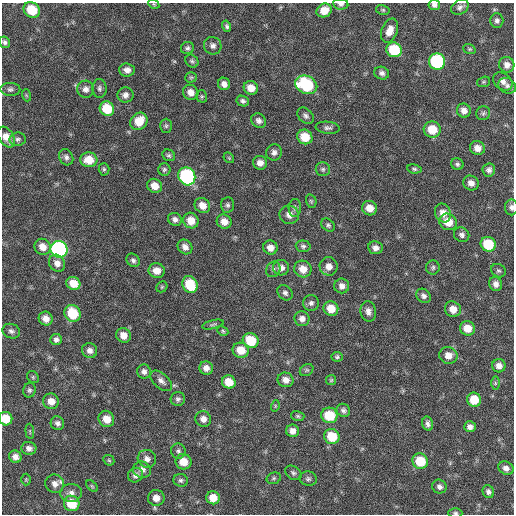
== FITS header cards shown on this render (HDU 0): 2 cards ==
NAXIS1  =                  512 / Axis length
NAXIS2  =                  512 / Axis length

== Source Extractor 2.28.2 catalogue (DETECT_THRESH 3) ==
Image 512 x 512 px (HDU 0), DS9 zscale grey, 1 PNG px = 1 image px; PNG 516 x 516 px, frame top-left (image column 1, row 512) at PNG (2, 3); each listed source drawn as its Kron ellipse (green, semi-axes under 4 px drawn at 4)
Background 59.7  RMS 8.4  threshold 25.3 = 3 sigma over >= 5 px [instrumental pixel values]
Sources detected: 169; all 169 listed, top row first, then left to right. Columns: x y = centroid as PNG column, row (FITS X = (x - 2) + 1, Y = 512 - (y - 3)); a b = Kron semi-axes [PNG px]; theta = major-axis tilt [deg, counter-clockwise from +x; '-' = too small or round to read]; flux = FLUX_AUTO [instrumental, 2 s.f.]
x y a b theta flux
154 4 6 4 -29 630
341 4 8 5 -8 1600
434 5 6 5 - 1900
460 7 9 7 29 2100
32 10 8 7 - 14000
324 10 8 6 28 7000
383 10 7 5 -14 900
497 21 7 6 - 1700
227 26 5 4 - 1200
390 31 12 8 69 5800
5 42 6 5 - 1500
213 46 9 8 - 2400
187 48 6 6 - 1500
469 49 6 4 -20 870
394 50 8 7 - 20000
192 61 7 6 - 1200
437 61 8 8 - 61000
507 65 8 7 - 3200
127 70 8 6 -5 3000
382 73 7 6 - 2100
191 77 6 5 - 830
503 81 11 8 -38 3200
484 82 7 5 20 880
224 84 6 6 - 2900
306 85 11 9 -23 40000
507 86 9 7 -28 2400
99 88 9 7 -87 1900
251 88 7 6 - 6000
10 89 10 6 -2 1800
86 89 8 8 - 2800
191 92 8 7 - 4000
26 95 6 4 -71 730
125 95 8 7 - 2700
202 96 6 5 - 850
243 101 6 5 - 1600
107 109 7 7 - 16000
464 111 7 6 - 3300
483 113 7 7 - 1300
306 116 9 6 -44 1900
139 121 9 8 - 10000
259 121 8 6 -38 2200
166 126 7 6 - 1100
328 128 12 6 -7 1900
432 129 8 8 - 11000
6 137 11 7 -57 5800
305 137 8 7 - 11000
18 139 8 6 7 1700
477 148 7 7 - 4200
274 152 8 7 - 2300
169 155 7 5 -33 1100
66 157 8 6 -63 1900
229 158 6 4 -46 730
89 160 8 7 - 7900
260 163 7 7 - 3600
457 164 6 6 - 1300
104 169 6 5 - 1000
164 169 6 6 - 1200
323 169 7 7 - 1300
414 169 7 4 -9 1100
489 170 6 6 - 2100
187 176 9 8 - 79000
471 183 8 7 - 3200
155 186 8 7 - 6100
311 201 7 5 -75 930
202 205 8 7 - 5200
228 205 7 6 - 1500
511 207 8 6 88 2000
295 208 9 6 87 1500
370 208 7 7 - 6200
443 213 9 8 - 5200
289 215 10 9 - 3600
175 219 7 6 - 2300
191 221 8 7 - 7200
224 222 7 7 - 4900
448 222 9 8 - 8300
328 225 7 5 -44 1300
462 235 8 7 - 2000
488 244 8 7 - 21000
303 246 7 6 - 1500
42 247 8 7 - 5600
185 247 8 6 -47 3200
270 248 7 7 - 4300
375 248 7 6 - 2800
59 249 8 8 - 130000
133 260 7 6 - 1600
57 263 9 7 -54 3700
329 266 9 9 - 4400
433 267 7 6 - 1200
281 268 8 7 - 3400
273 269 8 6 57 1500
303 269 9 8 - 6400
157 271 8 7 - 5700
498 271 8 6 -30 1300
73 283 7 6 - 8300
496 284 7 6 - 2800
190 285 9 7 -63 17000
342 286 7 7 - 2900
162 287 6 5 - 770
285 293 8 6 -47 1900
423 296 8 6 -44 1900
311 303 8 8 - 2000
331 309 8 7 - 8200
453 309 8 7 - 5400
368 311 10 8 -80 3000
73 313 9 7 -52 19000
46 319 7 6 - 4700
302 319 7 7 - 3000
213 325 11 4 14 1100
467 328 8 7 - 7200
11 331 9 7 -19 2000
223 331 6 4 -25 860
123 335 7 7 - 5100
56 339 6 5 - 1900
251 341 8 7 - 16000
90 350 8 7 - 2800
241 350 8 7 - 8400
448 355 9 8 - 4700
337 357 5 5 - 1000
499 366 6 6 - 3500
206 368 7 6 - 3200
307 370 7 5 34 1000
144 372 7 7 - 2300
33 377 6 5 - 910
286 380 8 7 - 3700
331 380 5 5 - 730
161 381 13 7 -42 3000
229 382 7 6 - 8300
495 383 7 4 -90 890
29 390 7 6 - 1400
178 399 7 7 - 1600
474 400 7 7 - 11000
51 401 8 7 - 5000
275 406 6 3 73 570
343 410 7 6 - 1800
329 415 8 7 - 18000
298 416 7 5 -16 1000
6 419 7 6 - 11000
106 419 8 7 - 6100
203 419 8 7 - 3500
57 423 7 6 - 2000
428 424 7 5 -75 1900
470 427 6 5 - 2600
30 431 8 3 -85 610
292 431 6 6 - 3500
332 436 8 7 - 15000
29 448 7 6 - 2400
178 451 7 7 - 1600
15 457 6 6 - 3000
147 459 9 9 - 3100
109 460 6 4 -44 770
420 461 8 7 - 16000
183 462 8 7 - 7200
506 468 8 6 -26 2600
142 470 9 8 - 3200
293 473 9 6 -36 1500
135 475 7 7 - 2600
274 478 7 5 17 1100
26 479 6 5 - 720
308 479 8 7 - 1600
181 480 7 6 - 1400
55 484 9 9 - 3400
92 486 7 4 -45 710
439 487 7 7 - 2100
488 492 6 5 - 1900
71 493 11 9 1 3100
156 498 8 8 - 4700
213 498 7 6 - 6800
72 503 8 7 - 15000
455 513 7 4 -1 1000
At the frame edge (FLAGS 8, measured only in part): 7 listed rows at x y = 154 4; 341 4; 434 5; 6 137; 511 207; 6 419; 455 513